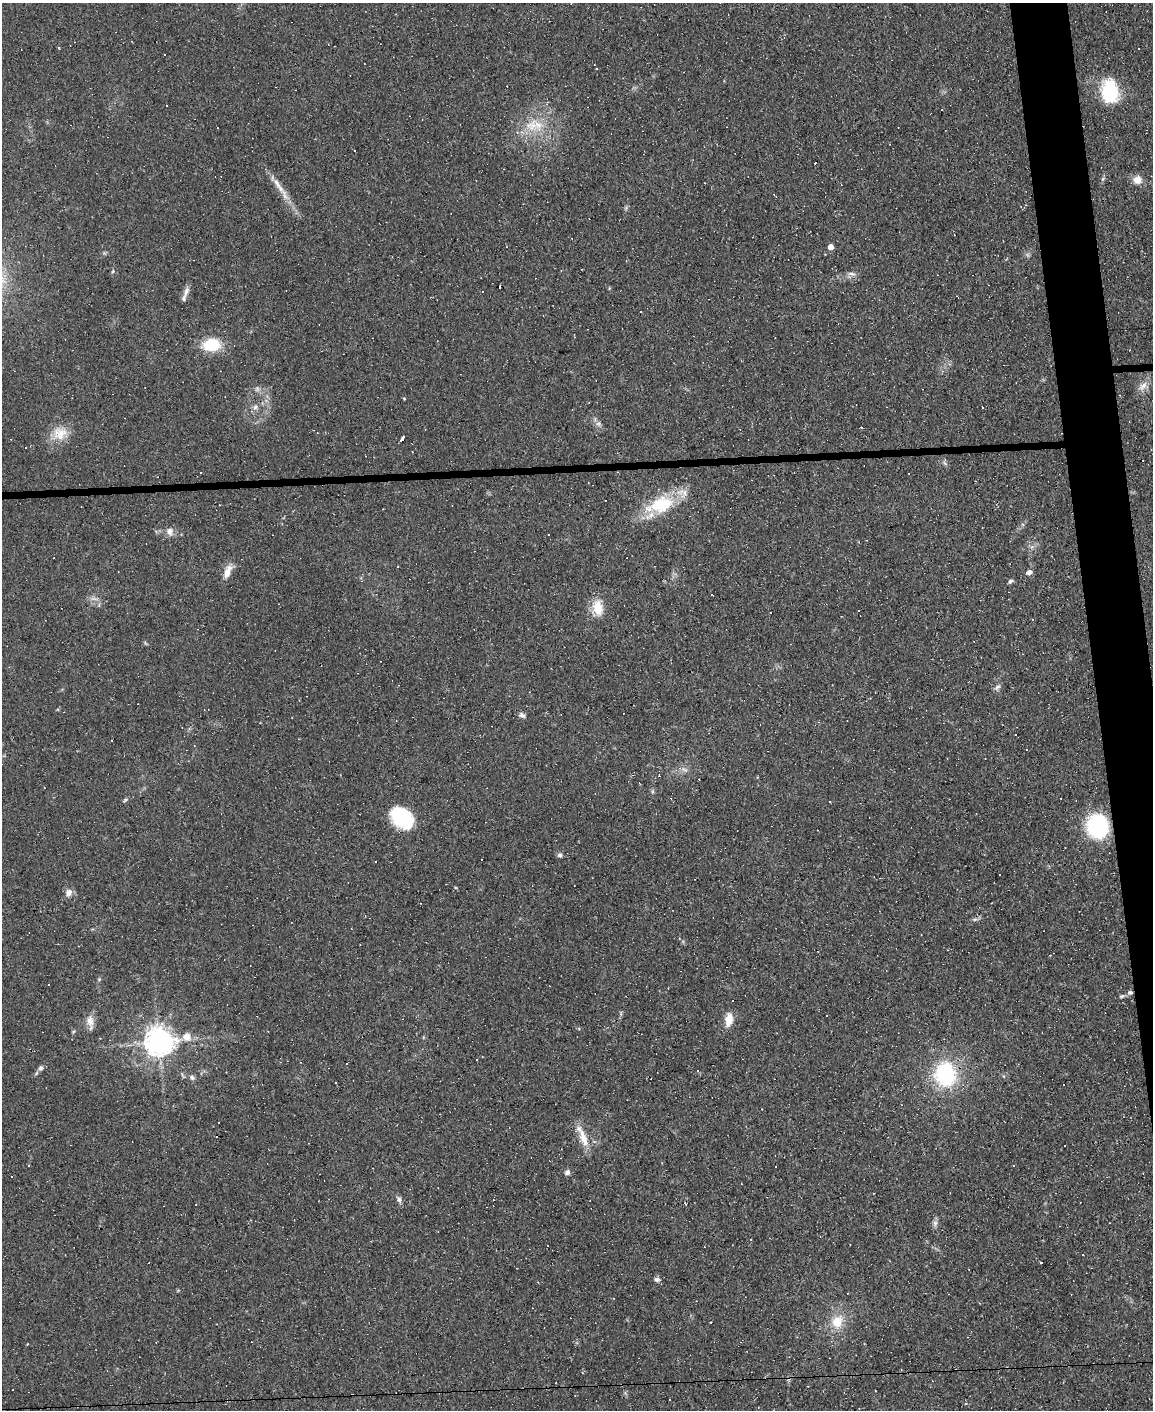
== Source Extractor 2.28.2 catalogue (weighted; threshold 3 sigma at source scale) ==
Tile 6 of 4 x 3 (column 2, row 2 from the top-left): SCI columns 1152-2302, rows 1641-3048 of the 4603 x 4581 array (HDU 1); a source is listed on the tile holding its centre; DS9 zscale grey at full resolution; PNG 1155 x 1412 px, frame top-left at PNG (2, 3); no overlay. Shown black and unused: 4% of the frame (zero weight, under 3 of 4 exposures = <1% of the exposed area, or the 3 px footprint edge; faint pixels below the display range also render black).
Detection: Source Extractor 2.28.2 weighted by HDU 2 'WHT'; one run over the whole footprint, this tile lists its part. Background 0.0782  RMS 0.0055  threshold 0.0248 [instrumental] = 3 sigma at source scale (4.5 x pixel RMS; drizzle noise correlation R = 1.50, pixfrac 1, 0.05/0.05 arcsec/px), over >= 5 px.
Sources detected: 119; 1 too faint to see at this stretch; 48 cosmic-ray / hot-pixel residue — not listed; the other 70 listed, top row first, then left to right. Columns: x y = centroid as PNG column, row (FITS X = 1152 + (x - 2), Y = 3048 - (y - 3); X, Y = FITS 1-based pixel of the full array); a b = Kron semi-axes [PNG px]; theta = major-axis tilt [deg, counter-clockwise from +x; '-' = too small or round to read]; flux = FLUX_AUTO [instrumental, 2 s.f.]
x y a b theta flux
165 55 3 3 - 3.7
597 68 3 2 - 0.64
1110 91 26 17 -84 31
531 125 26 19 -17 17
1103 179 7 4 88 0.91
1137 180 11 11 - 4.9
277 184 21 7 -62 5.6
775 195 8 2 -45 0.49
831 247 4 4 - 5.6
113 271 5 4 - 0.73
851 274 12 5 -10 2
186 291 17 6 70 3.3
211 345 16 11 5 21
1143 386 16 8 46 4
257 389 8 6 70 1.4
404 398 5 3 - 0.47
255 407 8 7 - 2.2
598 424 9 4 -7 1.4
59 433 21 19 28 11
317 433 3 2 - 0.37
402 439 7 2 52 1.5
200 473 3 2 - 0.87
660 505 38 18 17 31
170 532 12 9 -76 3.4
859 542 4 3 - 0.4
227 572 18 8 67 5.9
1029 572 7 6 - 2.3
1010 581 6 5 - 1.3
712 594 3 2 - 0.79
598 607 22 13 -81 10
770 612 3 2 - 0.53
998 686 9 4 34 1.5
522 716 9 5 -13 1.7
1015 734 3 2 - 0.54
111 740 3 3 - 1.1
684 770 12 5 -29 2.3
699 779 3 2 - 0.43
653 791 6 4 71 0.81
125 800 7 5 19 0.96
830 802 3 2 - 0.43
402 818 24 17 -41 35
1097 826 19 17 -80 62
560 855 7 6 - 1.4
376 862 3 2 - 0.67
68 892 10 9 - 3.1
975 919 8 4 1 1.1
921 934 3 2 - 0.44
99 979 5 4 - 0.65
1130 992 7 6 - 1.6
1122 996 7 5 22 0.99
729 1019 16 8 81 7
90 1021 18 10 -77 4.5
187 1037 11 10 - 5.3
159 1042 8 8 - 810
40 1068 9 7 53 1.9
698 1071 3 3 - 1.6
945 1074 24 22 -77 49
192 1077 7 6 - 1.6
583 1138 29 8 -70 8.7
28 1165 3 2 - 0.53
1014 1165 3 3 - 2.2
776 1166 2 2 - 0.51
567 1172 7 6 - 1.8
11 1177 3 3 - 1.1
399 1199 9 6 -66 1.8
685 1203 4 2 - 0.66
935 1223 9 6 76 1.8
657 1279 7 5 -12 1.7
837 1322 18 15 67 12
583 1373 3 3 - 0.67
Overlapping masked pixels (flux is a lower limit): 1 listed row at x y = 1130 992